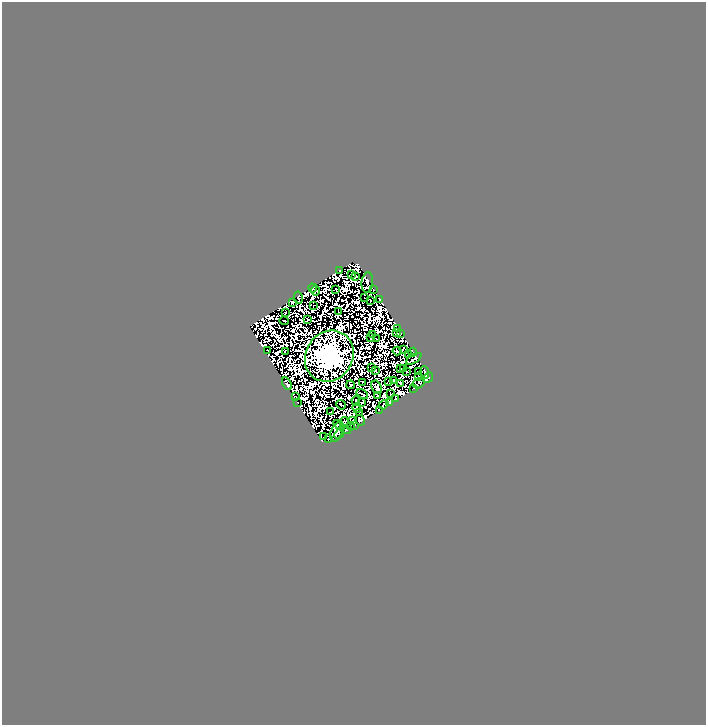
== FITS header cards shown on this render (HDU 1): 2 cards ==
NAXIS1  =                  704
NAXIS2  =                  723

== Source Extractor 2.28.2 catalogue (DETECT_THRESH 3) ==
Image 704 x 723 px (HDU 1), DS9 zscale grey, 1 PNG px = 1 image px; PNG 708 x 727 px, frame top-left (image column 1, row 723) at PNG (2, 2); each listed source drawn as its Kron ellipse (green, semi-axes under 4 px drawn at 4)
Background 3.57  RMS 3.4e-05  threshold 1.01e-04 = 3 sigma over >= 5 px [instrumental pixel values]
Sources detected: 168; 92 with non-positive FLUX_AUTO (blend fragments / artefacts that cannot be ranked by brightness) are neither listed nor drawn; the other 76 listed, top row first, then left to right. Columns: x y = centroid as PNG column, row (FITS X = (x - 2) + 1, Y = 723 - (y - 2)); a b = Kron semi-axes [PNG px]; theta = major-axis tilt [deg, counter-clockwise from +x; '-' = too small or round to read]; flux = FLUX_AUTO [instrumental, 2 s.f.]
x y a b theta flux
339 270 4 2 - 54
352 274 3 2 - 4.9
356 276 3 2 - 9.7
367 282 10 5 85 38
312 288 4 3 - 71
316 290 5 3 - 12
335 290 3 2 - 4.8
373 290 3 2 - 16
298 298 6 3 -78 28
365 298 3 2 - 2.9
370 300 2 2 - 4.3
380 300 3 2 - 8.3
292 302 4 3 - 69
314 305 3 2 - 8.3
338 311 2 2 - 13
285 313 3 2 - 13
308 319 2 2 - 6.5
284 321 5 2 - 26
398 328 3 2 - 20
396 333 3 3 - 17
400 333 4 2 - 20
372 335 2 2 - 16
371 338 2 2 - 5
376 339 2 2 - 27
403 349 4 2 - 27
268 351 2 2 - 4.3
285 351 3 2 - 0.96
397 351 4 2 - 2.9
413 352 4 3 - 5
408 355 3 2 - 19
329 356 26 23 56 130000
414 359 9 3 32 18
372 368 4 2 - 4.6
401 368 3 2 - 6.9
404 369 3 2 - 10
375 371 3 2 - 31
406 372 2 2 - 9.5
419 372 3 2 - 3.9
425 372 6 2 -86 15
419 376 2 2 - 18
428 378 6 4 51 85
393 380 2 2 - 27
363 382 3 2 - 20
389 382 2 2 - 13
400 383 4 3 - 27
419 383 6 4 29 7.6
287 384 7 4 -61 19
351 385 4 3 - 25
377 387 7 4 -60 57
413 388 2 2 - 8.5
362 394 6 3 -35 31
391 394 3 2 - 7.2
377 396 2 2 - 9.8
295 397 3 2 - 14
395 399 3 3 - 11
356 401 5 2 - 1.6
297 402 2 2 - 3.8
389 402 3 2 - 29
362 403 3 2 - 12
341 405 5 2 - 9
383 405 5 3 - 2
357 408 5 2 - 14
379 410 2 2 - 26
330 412 2 2 - 1.8
360 412 3 2 - 5.5
353 420 2 2 - 5.5
360 420 5 4 - 32
344 421 4 2 - 17
339 425 6 4 -35 2.6
355 425 2 2 - 11
351 426 4 2 - 21
345 429 6 4 -28 11
337 432 10 5 70 23
339 434 5 3 - 60
324 437 3 2 - 23
328 439 2 2 - 8.3
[92 non-positive-flux detections neither listed nor drawn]